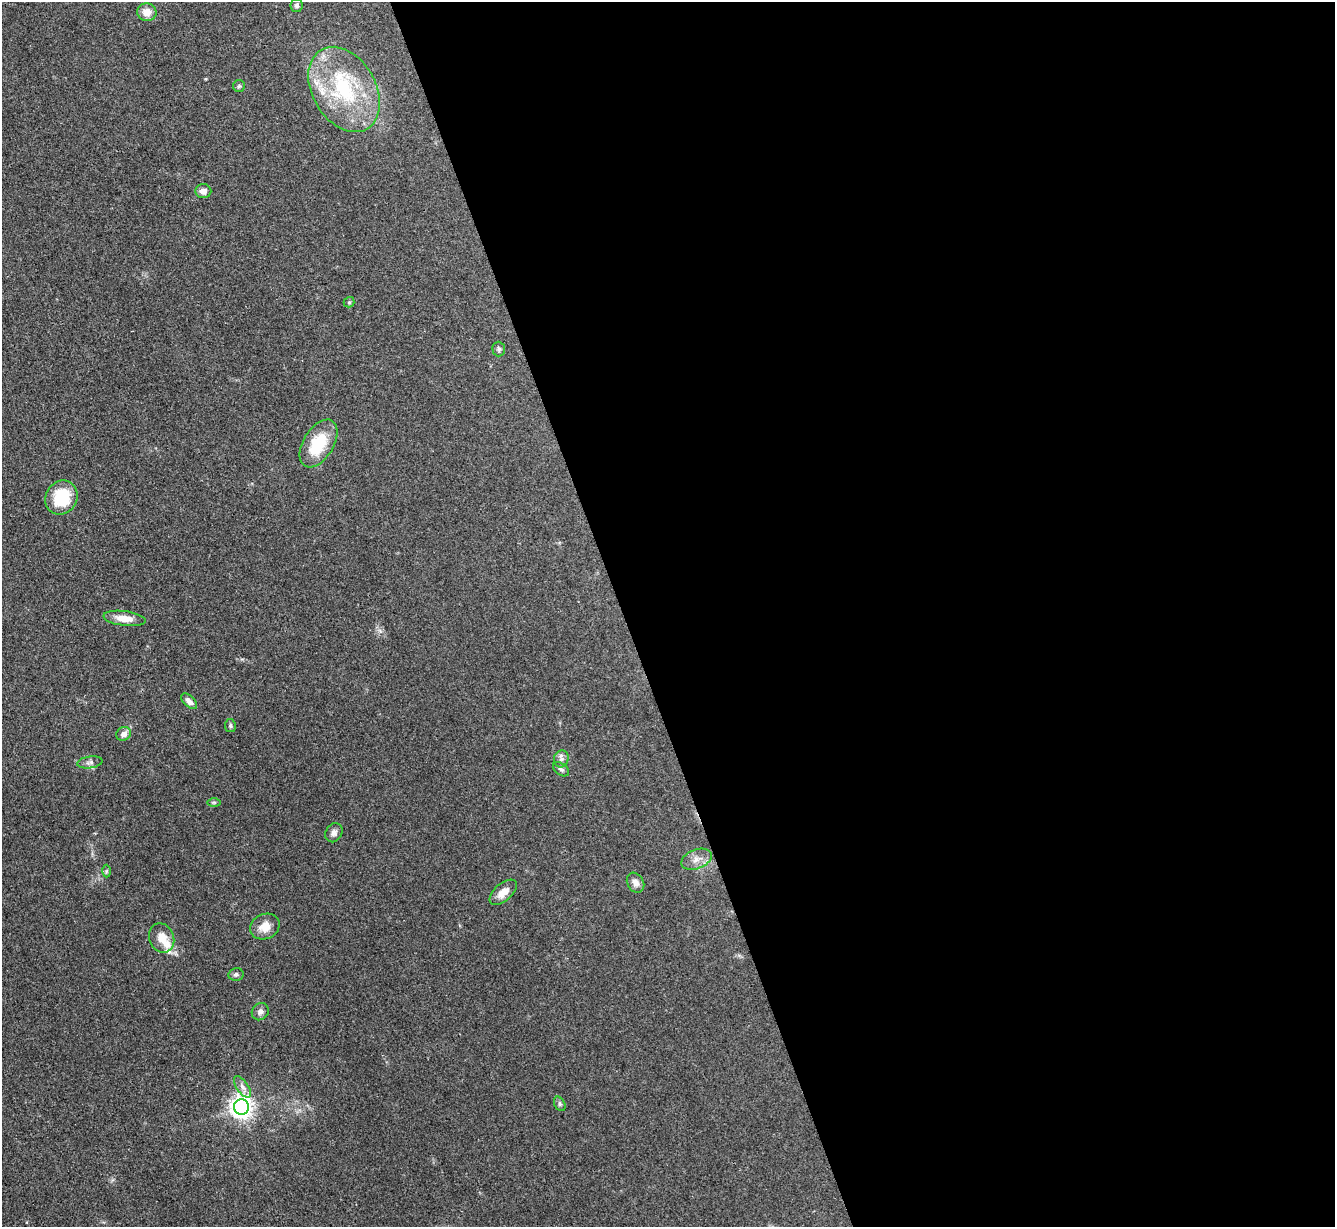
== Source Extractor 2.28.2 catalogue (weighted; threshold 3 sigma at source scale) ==
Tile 8 of 4 x 4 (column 4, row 2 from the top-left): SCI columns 4001-5333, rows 2597-3821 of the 5333 x 5319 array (HDU 1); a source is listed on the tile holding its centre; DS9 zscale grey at full resolution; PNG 1337 x 1229 px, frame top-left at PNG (2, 2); each listed source drawn as its Kron ellipse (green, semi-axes under 4 px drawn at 4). Shown black and unused: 53% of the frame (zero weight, under 3 of 4 exposures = <1% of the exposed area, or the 3 px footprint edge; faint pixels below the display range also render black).
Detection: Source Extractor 2.28.2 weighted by HDU 2 'WHT'; one run over the whole footprint, this tile lists its part. Background 0.085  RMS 0.0061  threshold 0.0275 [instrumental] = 3 sigma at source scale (4.5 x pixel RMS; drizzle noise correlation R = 1.50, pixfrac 1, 0.05/0.05 arcsec/px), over >= 5 px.
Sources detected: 32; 3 inside a brighter listed object's ellipse — not listed separately; the other 29 listed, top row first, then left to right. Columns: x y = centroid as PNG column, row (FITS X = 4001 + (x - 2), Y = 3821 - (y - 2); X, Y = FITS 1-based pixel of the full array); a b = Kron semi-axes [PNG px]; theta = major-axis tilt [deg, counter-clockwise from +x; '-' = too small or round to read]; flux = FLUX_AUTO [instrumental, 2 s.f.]
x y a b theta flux
297 5 7 6 - 1.7
147 12 9 9 - 6.2
239 86 6 6 - 1.1
344 89 46 31 -60 58
203 191 8 7 - 3.7
349 302 5 5 - 0.93
499 349 7 6 - 1.5
318 443 26 15 58 25
61 497 17 15 59 26
124 618 21 7 -7 7.7
189 701 10 5 -43 3.1
230 726 6 5 - 1.2
124 734 7 6 - 3.6
561 759 8 7 - 2.4
90 762 12 6 9 2.2
561 769 9 5 -37 1.7
214 802 6 4 0 0.88
334 833 10 8 61 2.6
697 859 16 9 21 5.4
106 871 6 4 89 0.86
636 883 10 8 -59 3.7
503 892 16 8 41 6.3
265 927 15 12 26 7.7
162 938 15 12 -68 8
236 974 8 6 11 1.6
260 1012 9 8 - 2.6
242 1087 12 6 -56 3.3
560 1104 8 5 -61 1.2
241 1107 8 7 - 430